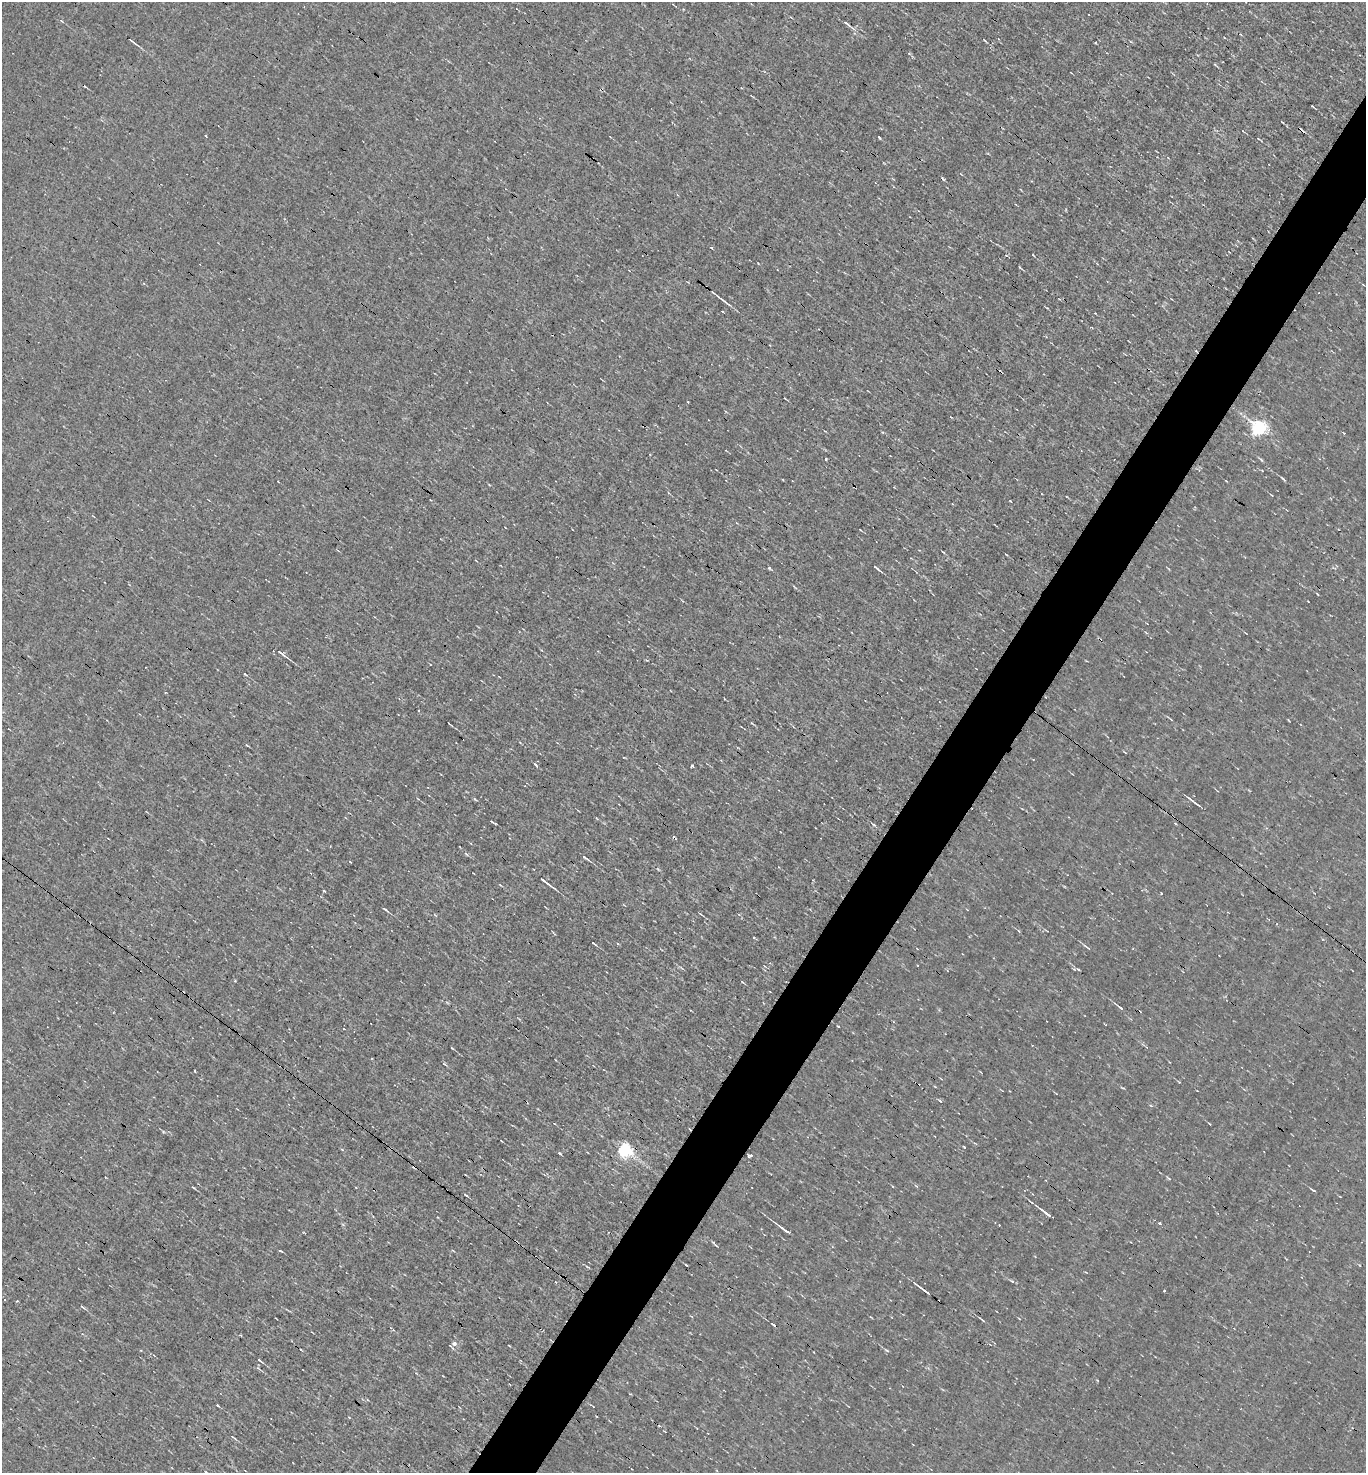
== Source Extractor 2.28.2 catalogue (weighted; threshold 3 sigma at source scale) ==
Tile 10 of 4 x 4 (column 2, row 3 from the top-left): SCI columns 1508-2871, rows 1471-2941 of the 5884 x 5882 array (HDU 1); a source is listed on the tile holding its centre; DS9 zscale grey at full resolution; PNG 1368 x 1475 px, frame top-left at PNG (2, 2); no overlay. Shown black and unused: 5% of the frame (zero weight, under 3 of 4 exposures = <1% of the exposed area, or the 3 px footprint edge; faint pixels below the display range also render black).
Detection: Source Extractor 2.28.2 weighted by HDU 2 'WHT'; one run over the whole footprint, this tile lists its part. Background -8.04e-04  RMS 0.037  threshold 0.168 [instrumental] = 3 sigma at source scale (4.5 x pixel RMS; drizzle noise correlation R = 1.50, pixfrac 1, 0.05/0.05 arcsec/px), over >= 5 px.
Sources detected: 71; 10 cosmic-ray / hot-pixel residue — not listed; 1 inside a brighter listed object's ellipse — not listed separately; the other 60 listed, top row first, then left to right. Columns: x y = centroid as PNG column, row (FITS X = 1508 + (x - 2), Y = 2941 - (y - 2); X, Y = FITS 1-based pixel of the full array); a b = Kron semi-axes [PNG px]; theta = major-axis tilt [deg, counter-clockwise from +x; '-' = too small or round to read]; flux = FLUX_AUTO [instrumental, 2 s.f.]
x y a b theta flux
847 24 17 3 -37 14
132 41 14 3 -40 8.9
1215 65 9 2 -36 4.5
879 137 4 2 - 4.5
1258 138 4 3 - 3
943 179 6 3 -54 4.7
1033 255 3 2 - 2.8
722 299 20 2 -37 15
722 311 3 2 - 4
1095 313 3 2 - 2.5
1259 428 6 6 - 880
826 459 3 2 - 5.4
1261 460 6 3 -44 5.2
1283 479 6 3 -41 5.7
1271 495 5 2 - 2.4
943 552 5 3 - 3.1
877 568 11 2 -38 7.5
281 653 15 3 -36 14
245 674 3 3 - 3.7
752 723 5 3 - 3.4
449 724 7 2 -35 2.9
1125 752 5 2 - 2.8
536 766 4 3 - 5.7
692 766 3 3 - 23
1199 805 20 3 -35 14
466 854 6 4 -44 5.3
585 858 8 3 -36 7.8
545 882 21 3 -37 18
385 909 6 3 -34 6.4
701 914 6 2 -44 3.5
1019 931 5 3 - 3.8
594 944 6 2 -32 4.9
1087 947 13 3 -36 7.4
1078 969 5 3 - 5
742 982 5 3 - 3
1120 1007 10 4 -38 9.2
452 1048 3 2 - 3.1
1122 1088 7 2 -21 3.2
554 1123 4 2 - 2.7
624 1150 6 6 - 880
559 1153 3 3 - 7.5
750 1156 3 3 - 21
1169 1178 9 2 -35 3.8
916 1186 6 3 -20 3.9
193 1188 5 2 - 3.9
1313 1190 5 3 - 4.8
465 1195 4 2 - 4.6
1046 1213 16 3 -37 21
1160 1224 3 3 - 9.3
784 1230 13 3 -36 19
280 1250 4 3 - 8.8
923 1290 16 2 -37 15
82 1307 8 3 -34 5.5
982 1320 7 3 -37 5.6
773 1324 6 3 -36 7.8
454 1343 6 6 - 12
887 1350 7 3 -27 5.9
260 1360 8 2 -37 6.3
217 1405 3 3 - 22
233 1437 9 3 -39 4.6
Unlisted compact peaks at least as high as the median listed source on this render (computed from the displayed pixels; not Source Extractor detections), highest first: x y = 769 568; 964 1147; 838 1026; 163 1132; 1161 893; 1010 501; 475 799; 1012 1281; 492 822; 713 1242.